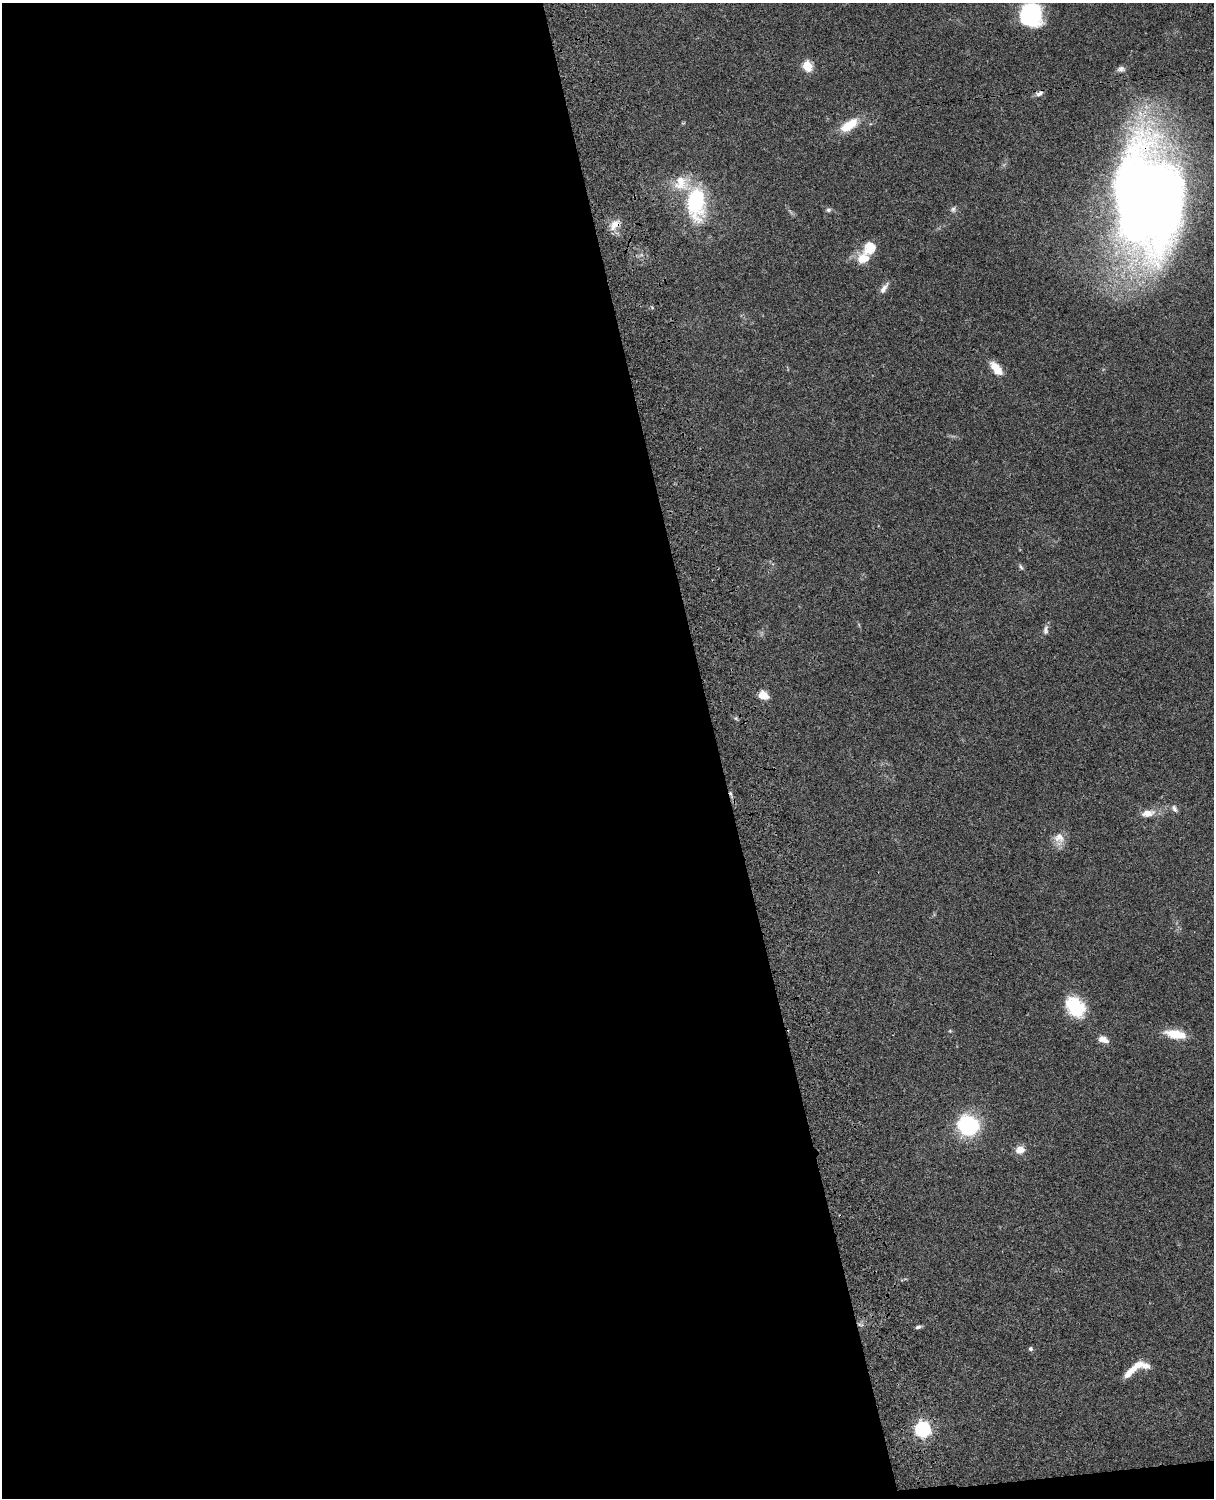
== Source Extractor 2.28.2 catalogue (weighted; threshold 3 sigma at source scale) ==
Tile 9 of 4 x 3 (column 1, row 3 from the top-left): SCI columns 121-1332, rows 276-1771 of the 5088 x 4925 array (HDU 1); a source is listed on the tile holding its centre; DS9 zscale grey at full resolution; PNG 1216 x 1500 px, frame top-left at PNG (2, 3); no overlay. Shown black and unused: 60% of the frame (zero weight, under 3 of 4 exposures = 6% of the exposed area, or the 3 px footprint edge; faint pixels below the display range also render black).
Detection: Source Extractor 2.28.2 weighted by HDU 2 'WHT'; one run over the whole footprint, this tile lists its part. Background 0.0765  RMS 0.0057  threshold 0.0258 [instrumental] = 3 sigma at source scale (4.5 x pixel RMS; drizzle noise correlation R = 1.50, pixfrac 1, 0.05/0.05 arcsec/px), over >= 5 px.
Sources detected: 34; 1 cosmic-ray / hot-pixel residue — not listed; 3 inside a brighter listed object's ellipse — not listed separately; the other 30 listed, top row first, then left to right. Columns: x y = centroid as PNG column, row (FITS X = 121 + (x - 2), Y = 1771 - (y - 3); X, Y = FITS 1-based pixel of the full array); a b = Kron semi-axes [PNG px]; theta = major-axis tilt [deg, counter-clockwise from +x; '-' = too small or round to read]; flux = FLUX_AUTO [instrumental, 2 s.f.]
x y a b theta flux
1031 14 22 20 -82 51
807 66 6 5 - 31
1121 69 10 7 7 2.1
1039 93 11 6 29 2.2
849 125 26 12 33 13
1148 195 92 59 -86 900
696 203 33 18 -89 53
953 209 9 7 44 1.6
828 210 7 5 10 1.3
615 225 17 10 38 6.1
870 248 16 14 45 11
884 288 17 6 56 3.2
996 369 18 9 -51 9.2
1021 567 8 5 -53 1.2
1046 630 14 7 81 2.4
763 695 9 7 -27 8.3
1174 809 10 6 -56 1.9
1148 813 18 9 12 6
1059 838 16 14 -38 6.1
1075 1007 20 15 -48 31
950 1031 5 5 - 0.61
1175 1034 27 11 -11 11
1103 1039 12 7 -18 4.3
968 1125 15 14 - 59
1020 1150 10 9 - 5.3
860 1325 9 3 -14 1
918 1327 8 4 20 1.3
1031 1349 5 5 - 1.5
1133 1370 28 7 42 9.1
922 1429 7 6 - 150
Overlapping masked pixels (flux is a lower limit): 2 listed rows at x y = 1148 195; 615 225
Isophote crosses this tile's border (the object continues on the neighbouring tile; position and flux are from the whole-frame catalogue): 2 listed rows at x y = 1031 14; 1148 195